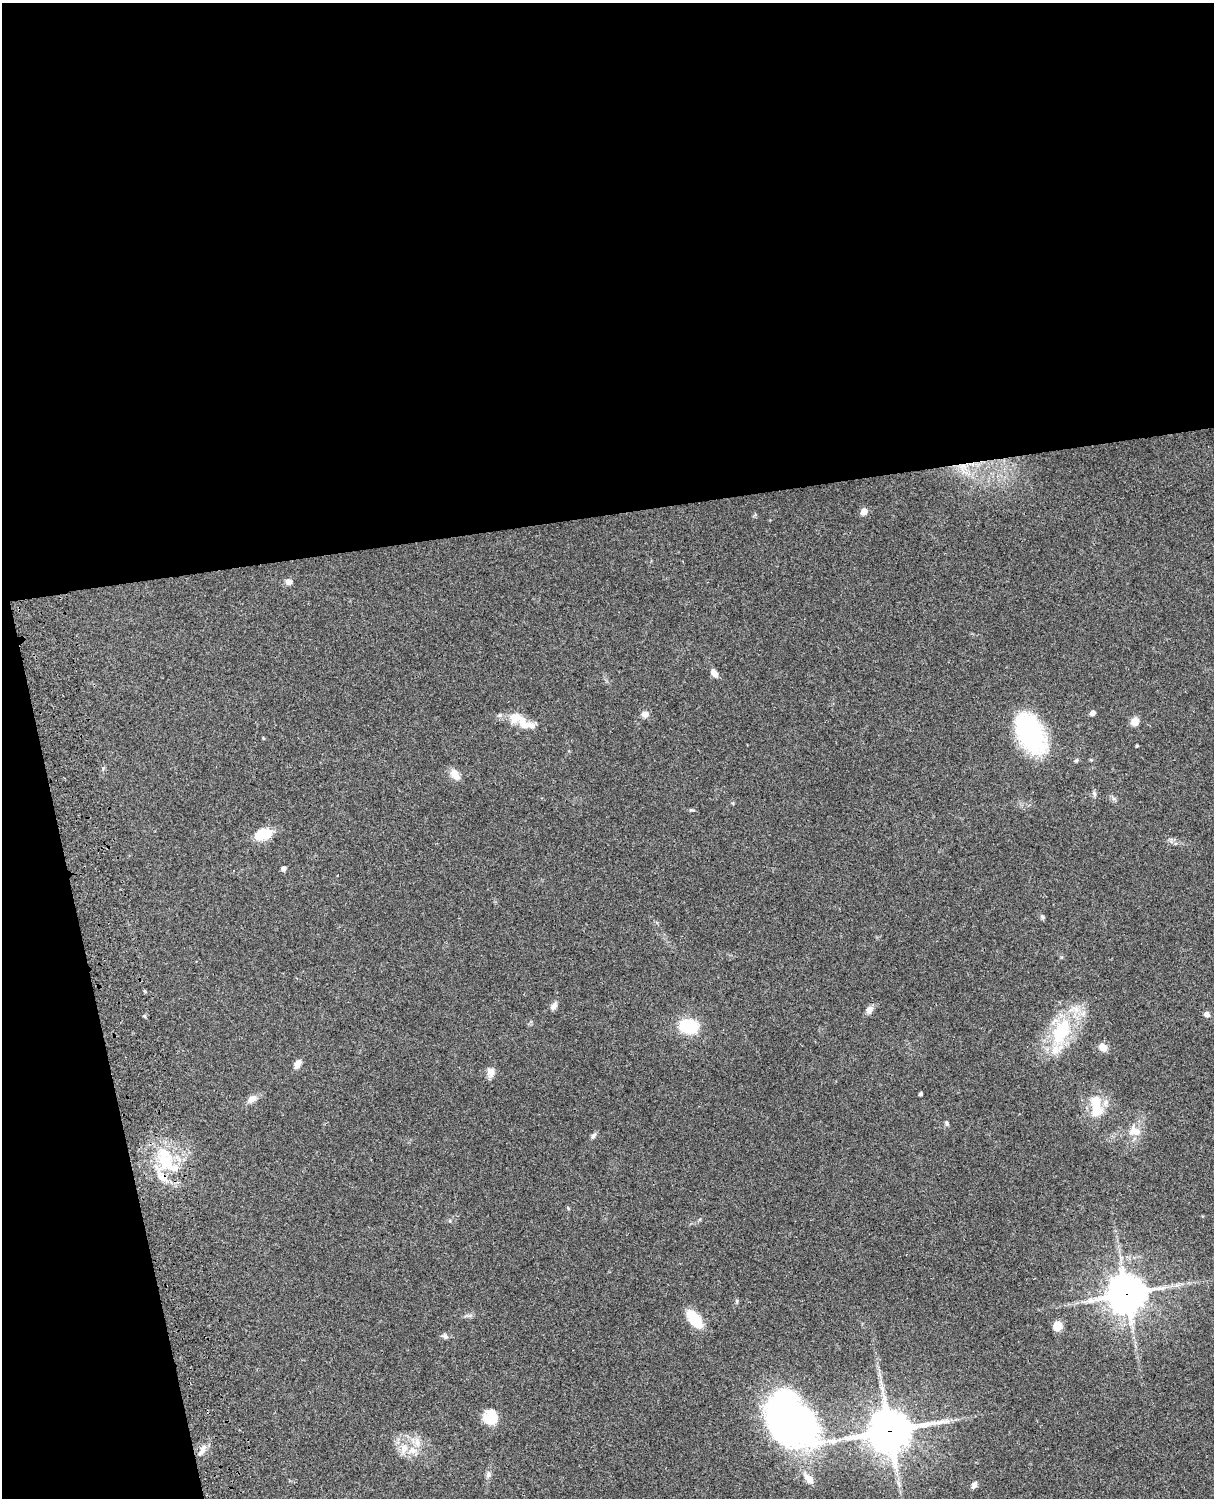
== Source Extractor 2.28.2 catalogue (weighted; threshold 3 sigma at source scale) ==
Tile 1 of 4 x 3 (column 1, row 1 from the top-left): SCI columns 122-1333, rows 3269-4764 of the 5089 x 4927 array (HDU 1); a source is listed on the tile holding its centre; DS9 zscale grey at full resolution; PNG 1216 x 1500 px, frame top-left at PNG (2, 3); no overlay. Shown black and unused: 39% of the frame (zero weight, under 3 of 4 exposures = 6% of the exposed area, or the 3 px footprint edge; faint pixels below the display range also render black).
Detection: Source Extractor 2.28.2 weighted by HDU 2 'WHT'; one run over the whole footprint, this tile lists its part. Background 0.0759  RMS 0.0057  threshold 0.0257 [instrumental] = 3 sigma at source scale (4.5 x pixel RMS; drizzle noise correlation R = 1.50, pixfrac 1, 0.05/0.05 arcsec/px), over >= 5 px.
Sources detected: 55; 1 long thin detection or spike segment (spike, bleed or trail) — not listed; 8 inside a brighter listed object's ellipse — not listed separately; the other 46 listed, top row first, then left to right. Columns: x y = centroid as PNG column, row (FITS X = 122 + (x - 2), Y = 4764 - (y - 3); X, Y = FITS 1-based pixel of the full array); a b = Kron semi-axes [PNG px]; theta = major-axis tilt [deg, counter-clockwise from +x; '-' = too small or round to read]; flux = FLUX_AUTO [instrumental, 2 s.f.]
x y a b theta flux
963 466 11 7 -10 4.8
864 512 9 7 55 3.1
288 581 9 8 - 2.3
714 673 10 7 -51 3
1092 713 5 4 - 2.9
645 714 8 7 - 3.2
1135 722 8 7 - 4.9
526 724 30 12 -24 9.5
1031 734 35 20 -65 84
1137 746 3 3 - 0.68
1091 760 5 3 - 0.54
455 774 15 9 -54 5
691 810 8 3 -4 0.76
263 834 16 10 15 15
284 869 5 4 - 2.5
1042 917 7 5 -47 1
554 1006 12 7 55 2.4
869 1010 11 8 54 2.7
1207 1014 8 6 -24 1.9
688 1026 14 11 -10 33
1061 1032 32 18 64 38
1103 1048 9 7 -44 5.4
297 1064 11 6 64 3.5
491 1072 11 9 -85 4
920 1094 3 3 - 0.89
252 1099 14 8 26 3.5
1096 1106 33 14 -85 14
947 1123 7 4 -54 0.92
1132 1131 15 11 58 6.2
593 1136 8 6 62 1.3
165 1160 28 20 -72 27
1126 1294 12 12 - 1100
737 1301 6 4 -89 0.76
468 1316 10 3 -11 1.1
694 1319 21 10 -53 18
1057 1326 9 8 - 6.5
445 1336 10 5 -27 1.5
491 1414 22 15 73 11
791 1422 58 41 -51 240
889 1431 15 14 - 1500
417 1442 14 8 -81 4.7
404 1449 14 11 71 6.5
202 1450 16 7 58 4.1
488 1474 8 7 - 1.8
808 1478 18 9 -49 5.3
974 1485 9 6 59 1.9
Overlapping masked pixels (flux is a lower limit): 3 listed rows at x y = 963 466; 1126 1294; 889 1431